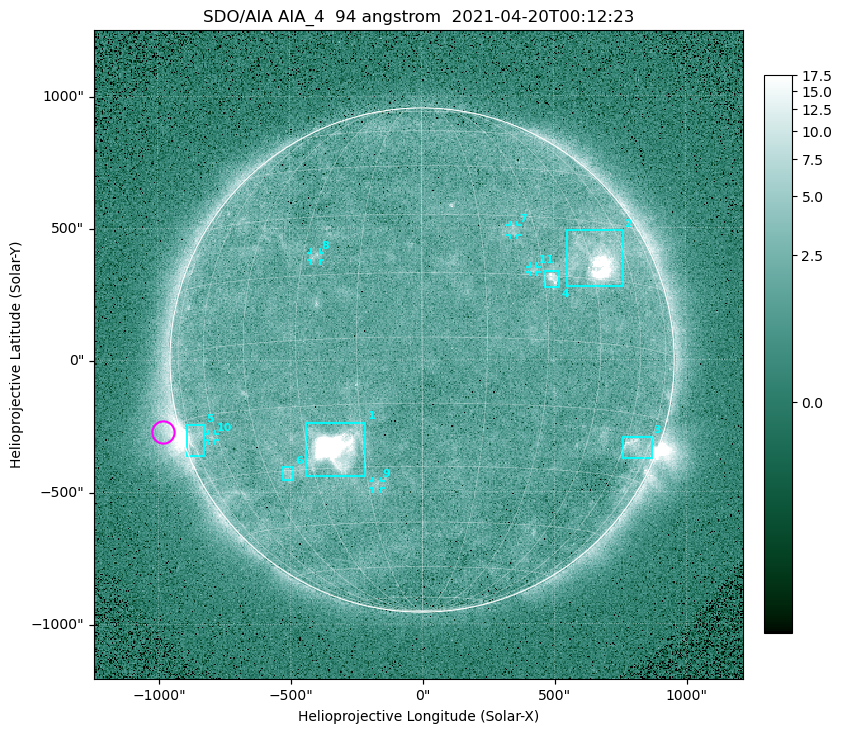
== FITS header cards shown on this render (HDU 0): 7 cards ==
TELESCOP= 'SDO/AIA '
INSTRUME= 'AIA_4   '
WAVELNTH=                   94
WAVEUNIT= 'angstrom'
DATE-OBS= '2021-04-20T00:12:23.12'
CTYPE1  = 'HPLN-TAN'
CTYPE2  = 'HPLT-TAN'

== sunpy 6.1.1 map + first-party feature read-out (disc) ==
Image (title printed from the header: SDO/AIA AIA_4  94 angstrom  2021-04-20T00:12:23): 512 x 512 px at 4.8 arcsec/px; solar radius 955 arcsec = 199 px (full disc in frame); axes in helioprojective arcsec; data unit not stated in the header (colour bar unlabelled)
Orientation: roll -0.138 deg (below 1 deg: not rotated)
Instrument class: DISC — disc imager (sunpy class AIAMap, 94 A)
Bright regions (active regions / flare kernels): reference = the median radial profile (limb darkening/brightening removed); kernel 5 px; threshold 5 sigma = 2.46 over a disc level ~1.73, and >= 1.15x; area >= 9 px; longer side >= 5 px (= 24 arcsec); searched inside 0.97 R_sun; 11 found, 11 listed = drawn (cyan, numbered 1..; 5 of them under ~33 arcsec drawn as corner ticks so the feature stays visible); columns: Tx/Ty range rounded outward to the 10 arcsec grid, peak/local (2 s.f.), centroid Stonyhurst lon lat
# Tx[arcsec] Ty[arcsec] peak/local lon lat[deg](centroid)
1 -440..-210 -440..-230 946 -22 -25
2 550..760 280..490 42 +48 +20
3 760..870 -380..-290 4.7 +66 -22
4 460..520 270..340 6.5 +32 +14
5 -900..-820 -360..-240 6.7 -72 -19
6 -530..-490 -450..-400 3.1 -38 -31
7 330..370 470..510 2.7 +24 +26
8 -420..-380 380..410 3 -27 +20
9 -190..-160 -490..-450 3 -13 -34
10 -810..-780 -300..-280 2.6 -63 -20
11 410..440 330..360 2.7 +27 +16
Off-limb structures (1.02-1.3 R_sun): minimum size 50 px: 6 found; the strongest spans PA ~85..115 deg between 1.02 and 1.21 R_sun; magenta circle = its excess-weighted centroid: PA ~105 deg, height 1.07 R_sun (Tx ~-980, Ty ~-270 arcsec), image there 4.6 x the reference